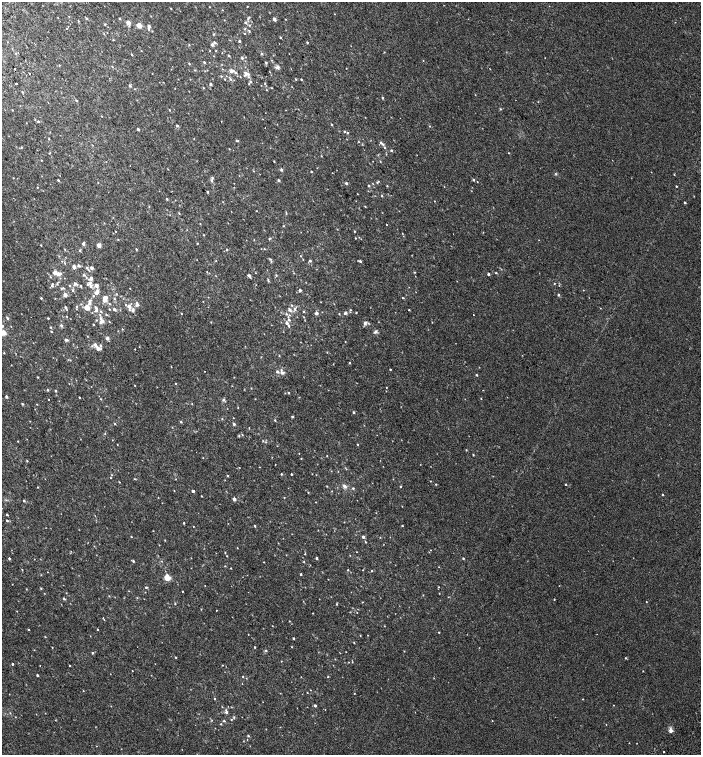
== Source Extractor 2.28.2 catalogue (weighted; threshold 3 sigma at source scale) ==
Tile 11 of 4 x 4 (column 3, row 3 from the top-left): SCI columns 3052-4448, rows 1604-3108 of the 6168 x 6210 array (HDU 1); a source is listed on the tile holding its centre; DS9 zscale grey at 2 x 2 block average (1 PNG px = mean of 2 x 2 image px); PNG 703 x 757 px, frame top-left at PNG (2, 2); no overlay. Shown black and unused: <1% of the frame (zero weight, under 2 of 3 exposures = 6% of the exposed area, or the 3 px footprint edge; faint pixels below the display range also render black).
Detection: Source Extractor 2.28.2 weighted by HDU 2 'WHT'; one run over the whole footprint, this tile lists its part. Background 0.00654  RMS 0.006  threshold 0.0268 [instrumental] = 3 sigma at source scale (4.5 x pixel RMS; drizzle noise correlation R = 1.50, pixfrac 1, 0.0396/0.0396 arcsec/px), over >= 5 px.
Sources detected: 449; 4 cosmic-ray / hot-pixel residue — not listed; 17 inside a brighter listed object's ellipse — not listed separately; the other 428 listed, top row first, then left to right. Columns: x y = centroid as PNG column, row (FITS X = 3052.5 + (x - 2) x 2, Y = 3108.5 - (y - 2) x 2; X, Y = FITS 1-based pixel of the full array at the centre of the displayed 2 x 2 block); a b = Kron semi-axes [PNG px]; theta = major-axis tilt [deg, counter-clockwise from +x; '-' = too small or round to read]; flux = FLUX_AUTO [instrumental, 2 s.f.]
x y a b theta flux
247 6 2 2 - 0.55
210 7 2 2 - 0.48
171 8 3 2 - 0.57
222 10 3 2 - 0.48
335 14 2 2 - 0.53
151 16 3 2 - 0.57
249 17 3 3 - 1.2
86 18 3 3 - 1.3
120 19 3 2 - 0.99
274 19 3 2 - 5.1
285 19 2 2 - 0.47
245 22 4 3 - 1.6
128 23 3 2 - 11
139 25 3 2 - 25
249 25 3 3 - 1
149 26 2 2 - 7.3
66 28 2 2 - 0.77
152 31 3 2 - 0.62
249 31 4 2 - 1
244 33 3 2 - 0.73
213 34 3 3 - 0.87
280 37 2 2 - 1
113 40 3 2 - 0.65
239 41 2 2 - 1.8
215 42 5 3 - 1.7
307 42 3 2 - 1.1
212 44 3 2 - 3.8
189 45 3 2 - 0.88
210 51 2 2 - 0.48
216 51 2 2 - 0.65
384 52 2 2 - 0.54
16 54 3 2 - 0.76
262 54 3 3 - 1.2
132 55 2 2 - 0.88
214 56 2 2 - 0.57
229 56 2 2 - 1.6
242 58 3 3 - 1.8
545 58 2 2 - 0.36
204 62 3 2 - 1.1
266 62 3 3 - 1
189 64 3 2 - 1
59 65 2 2 - 0.62
277 67 3 3 - 8.4
14 68 2 2 - 1.9
346 68 2 2 - 0.44
223 69 3 2 - 0.55
231 71 3 3 - 5.9
235 72 3 3 - 1.5
30 74 2 2 - 2
246 74 7 6 - 6.2
221 76 3 2 - 0.85
225 79 3 2 - 0.65
230 79 4 3 - 1.9
296 79 3 2 - 1.1
301 79 2 2 - 0.92
250 82 4 3 - 1.8
16 84 2 2 - 9.4
211 84 2 2 - 3.3
265 84 3 2 - 0.59
130 86 3 3 - 1.9
204 88 3 2 - 0.98
272 88 2 2 - 0.65
267 90 2 2 - 0.64
22 92 3 2 - 1
382 98 3 2 - 1.4
76 100 3 2 - 1.3
500 109 3 2 - 0.94
12 110 2 2 - 0.53
170 110 3 2 - 0.95
38 121 3 2 - 1.4
221 121 2 2 - 0.36
331 125 2 2 - 0.97
177 126 3 2 - 2.9
430 126 3 2 - 0.7
138 129 3 2 - 1.9
345 131 3 2 - 1.2
347 133 3 3 - 1
49 139 2 2 - 0.65
194 139 2 2 - 0.51
237 141 5 2 - 0.96
381 143 5 3 - 2.5
21 147 3 3 - 0.93
385 148 4 2 - 1
229 149 2 2 - 0.64
391 150 3 3 - 1.4
508 153 2 2 - 0.56
321 156 2 2 - 0.62
41 160 2 2 - 0.59
274 161 2 2 - 0.81
380 161 3 2 - 0.53
168 169 3 2 - 0.5
281 170 3 3 - 2.8
253 171 2 2 - 0.52
311 172 2 2 - 1.1
556 174 3 3 - 1.1
674 174 3 2 - 0.65
13 178 2 2 - 0.54
58 180 2 2 - 1.7
278 180 3 3 - 1.5
473 180 3 2 - 1.6
211 181 5 3 - 2.1
377 182 4 3 - 1.2
98 183 2 2 - 0.51
346 183 3 2 - 2.3
369 185 3 3 - 1.1
387 186 3 2 - 0.71
676 186 2 2 - 0.96
208 192 3 2 - 1.2
357 194 3 2 - 0.42
382 196 3 2 - 0.99
167 199 3 2 - 1.2
434 201 2 2 - 0.44
223 202 2 2 - 0.43
685 202 2 2 - 1.9
149 206 3 2 - 0.65
365 206 3 2 - 0.75
256 211 2 2 - 0.51
179 213 3 2 - 0.91
286 213 4 2 - 0.94
387 225 2 2 - 0.6
283 226 3 2 - 0.69
116 231 2 2 - 0.56
354 231 2 2 - 0.86
402 233 2 2 - 0.54
204 235 3 2 - 0.69
359 237 2 2 - 0.5
355 238 2 2 - 0.7
118 239 3 2 - 0.66
269 239 5 3 - 1.3
197 243 2 2 - 0.72
83 244 2 2 - 4.1
41 245 2 2 - 2.1
99 245 4 4 - 4
136 249 3 2 - 0.97
227 249 3 2 - 0.8
261 249 2 2 - 0.36
264 249 2 2 - 0.8
65 250 3 2 - 0.47
80 250 3 3 - 1.3
301 256 2 2 - 0.51
270 259 4 3 - 1.3
216 260 2 2 - 0.61
62 261 2 2 - 0.47
310 261 3 3 - 2
360 261 3 2 - 2.3
78 266 3 2 - 3.1
74 267 4 2 - 5.3
87 268 5 3 - 2
92 268 3 2 - 4.4
55 272 3 2 - 10
207 272 3 2 - 0.64
414 272 3 2 - 0.71
294 273 3 2 - 0.47
496 273 2 2 - 0.88
58 274 3 3 - 5.1
488 274 2 2 - 3
84 275 4 3 - 1.8
276 275 3 2 - 1.1
249 276 4 3 - 2.5
268 280 5 2 - 1.2
554 283 2 2 - 0.61
57 284 3 2 - 0.79
75 284 4 3 - 3.2
52 285 5 3 - 2.3
91 285 12 4 -80 6.8
69 286 3 2 - 0.9
81 286 3 3 - 1.1
97 286 4 3 - 4.9
62 288 4 3 - 1.3
130 288 2 2 - 0.45
72 290 4 3 - 1.3
300 290 2 2 - 4.1
583 290 2 2 - 0.46
96 293 4 3 - 3.7
116 294 3 2 - 0.58
65 295 2 2 - 11
558 295 3 2 - 1.8
41 298 2 2 - 1.4
104 298 5 3 - 6.3
403 298 2 2 - 0.82
114 299 3 2 - 1
89 302 7 4 81 4.4
110 304 3 3 - 0.88
137 305 6 5 - 3.2
292 305 3 3 - 1.1
129 306 7 5 -33 4.2
66 307 3 2 - 1.8
77 307 3 2 - 1
87 307 3 3 - 20
96 307 5 3 - 2.7
109 309 3 2 - 0.65
114 309 3 3 - 3
295 309 5 4 - 2.9
289 310 6 4 -57 3.1
351 310 3 2 - 0.82
409 310 2 2 - 0.75
101 311 3 3 - 1.1
303 312 2 2 - 1
356 312 2 2 - 0.81
316 313 2 2 - 5.7
345 313 2 2 - 8
181 314 2 2 - 0.87
287 314 4 3 - 1.6
339 314 2 2 - 0.69
106 315 3 3 - 1.1
473 315 2 2 - 1.4
66 316 3 2 - 0.53
304 317 3 2 - 0.71
7 318 5 3 - 1.7
48 318 2 2 - 1
97 320 3 2 - 0.74
289 320 4 3 - 1.7
102 321 4 3 - 4.5
109 321 3 2 - 0.62
432 322 2 2 - 0.52
287 323 3 2 - 4.1
365 323 5 4 - 3.5
93 324 2 2 - 0.82
61 325 3 3 - 3
2 326 6 3 -20 2.5
289 326 4 2 - 1.4
51 327 3 2 - 1.3
122 329 3 2 - 0.77
51 332 3 2 - 0.86
375 332 6 4 39 2.5
3 333 3 2 - 31
107 338 2 2 - 6.6
66 340 4 3 - 2.5
345 342 2 2 - 0.53
95 345 5 3 - 3.7
101 346 4 3 - 2.2
98 348 4 4 - 4.7
135 349 2 2 - 0.5
327 352 3 2 - 0.55
4 353 2 2 - 0.62
279 356 2 2 - 0.69
261 357 3 2 - 0.49
70 360 2 2 - 0.5
350 363 3 2 - 1.1
171 367 3 2 - 0.5
390 369 2 2 - 1
204 371 2 2 - 3.5
282 373 6 4 17 2.8
477 375 3 2 - 1.1
37 377 2 2 - 0.84
234 377 2 2 - 0.49
176 383 2 2 - 0.81
135 386 2 2 - 0.69
386 387 2 2 - 0.52
251 388 2 2 - 0.54
48 390 3 2 - 1.2
55 390 3 2 - 1
288 393 2 2 - 1.2
6 397 2 2 - 3.4
79 397 2 2 - 0.85
481 398 2 2 - 0.58
101 399 3 2 - 0.83
48 400 2 2 - 2.4
223 400 4 4 - 2.1
22 404 3 2 - 1.3
37 404 2 2 - 0.49
192 404 3 2 - 0.66
238 407 2 2 - 0.53
353 412 2 2 - 1.6
292 417 2 2 - 1.8
233 418 2 2 - 0.47
222 419 3 2 - 0.86
275 420 3 2 - 1.2
181 422 3 2 - 1.1
115 424 3 2 - 1.1
234 424 2 2 - 2.8
172 427 2 2 - 0.47
249 428 2 2 - 0.59
105 433 3 3 - 1
242 435 2 2 - 0.73
239 436 3 3 - 1.1
18 441 2 2 - 0.62
263 441 3 2 - 0.79
117 444 2 2 - 0.49
358 444 2 2 - 0.84
466 450 2 2 - 0.89
299 453 2 2 - 0.42
473 455 2 2 - 1.1
327 456 2 2 - 0.6
203 458 2 2 - 0.48
301 458 2 2 - 0.66
27 461 3 3 - 0.92
275 465 2 2 - 2.5
346 469 4 2 - 0.91
331 471 2 2 - 0.42
281 474 2 2 - 1.2
291 474 2 2 - 1.1
227 476 2 2 - 1.4
111 478 2 2 - 0.62
134 479 3 2 - 0.85
430 481 2 2 - 0.56
119 482 2 2 - 0.69
436 484 3 2 - 0.86
566 484 2 2 - 1.2
327 486 2 2 - 0.71
344 486 5 4 - 3.8
401 486 2 2 - 1.3
38 487 2 2 - 0.73
353 488 3 2 - 1.4
174 491 2 2 - 0.48
193 491 3 2 - 2.7
332 491 2 2 - 0.49
308 492 2 2 - 0.7
663 495 2 2 - 1.1
201 496 2 2 - 0.79
284 497 2 2 - 0.63
234 499 2 2 - 6.8
24 501 3 2 - 1.8
402 506 2 2 - 0.43
7 515 2 2 - 1.4
7 520 3 2 - 1.6
344 522 2 2 - 0.51
184 523 2 2 - 1.1
193 526 2 2 - 0.57
255 526 2 2 - 1.2
402 526 2 2 - 0.94
131 537 2 2 - 0.9
363 537 2 2 - 4.1
165 540 2 2 - 0.58
365 542 3 2 - 0.81
237 548 2 2 - 0.49
71 551 2 2 - 0.61
225 552 3 2 - 0.66
357 552 2 2 - 0.44
305 554 2 2 - 0.76
350 555 2 2 - 0.45
227 556 2 2 - 0.66
9 558 2 2 - 2.4
191 558 2 2 - 0.4
317 558 2 2 - 2.2
463 558 3 2 - 1.2
34 559 2 2 - 0.36
133 561 3 2 - 1.6
162 561 3 2 - 0.51
304 561 3 2 - 0.73
264 562 2 2 - 0.49
225 566 2 2 - 0.63
439 567 2 2 - 0.43
231 568 2 2 - 0.8
22 570 3 2 - 0.63
348 570 2 2 - 0.77
363 570 2 2 - 0.49
372 571 3 2 - 0.81
301 574 2 2 - 1.5
41 575 2 2 - 0.67
167 576 3 3 - 4.2
167 578 3 3 - 20
12 584 2 2 - 0.41
205 585 2 2 - 0.45
146 587 4 2 - 1.2
438 587 2 2 - 0.69
41 588 3 2 - 1.1
26 589 3 2 - 0.69
129 591 2 2 - 0.43
182 591 2 2 - 0.62
145 592 2 2 - 0.43
44 593 3 2 - 0.46
66 593 2 2 - 0.52
439 593 2 2 - 0.4
109 596 2 2 - 0.57
64 599 3 2 - 1.7
554 599 2 2 - 0.62
362 602 3 2 - 0.5
646 602 2 2 - 0.61
175 604 3 2 - 0.87
336 604 3 2 - 0.91
201 609 3 2 - 0.55
216 610 2 2 - 1.2
17 611 2 2 - 0.44
313 613 2 2 - 0.52
103 618 2 2 - 2.6
104 620 2 2 - 0.47
289 621 2 2 - 0.61
272 626 2 2 - 0.44
384 626 2 2 - 0.44
28 629 3 2 - 0.96
98 629 2 2 - 1.1
439 632 2 2 - 0.78
248 634 2 2 - 0.44
360 636 2 2 - 0.58
45 637 3 2 - 0.68
294 638 2 2 - 1.6
354 643 3 2 - 0.71
52 647 2 2 - 0.58
255 647 2 2 - 1.2
292 647 2 2 - 0.58
34 650 2 2 - 0.45
266 650 3 3 - 1.5
92 653 3 2 - 1.6
176 657 3 2 - 0.86
625 658 3 2 - 0.92
335 659 2 2 - 0.53
281 661 2 2 - 0.5
352 662 3 2 - 0.75
12 664 2 2 - 1.5
40 665 2 2 - 0.42
222 665 2 2 - 0.59
70 666 2 2 - 0.76
132 671 2 2 - 0.47
643 671 2 2 - 0.54
37 675 2 2 - 2.2
243 676 3 2 - 0.73
328 677 2 2 - 0.91
242 684 2 2 - 0.41
83 691 2 2 - 0.55
307 692 2 2 - 0.55
354 693 2 2 - 0.57
215 699 2 2 - 0.94
583 699 2 2 - 0.56
613 705 2 2 - 0.49
111 706 2 2 - 0.42
315 706 2 2 - 2.2
226 712 4 3 - 3.5
10 713 3 2 - 0.62
231 719 3 2 - 0.72
212 720 3 2 - 0.76
224 721 3 2 - 1.5
492 721 2 2 - 0.54
221 724 3 2 - 1
671 730 7 4 -84 4.1
248 736 3 3 - 1.2
247 739 2 2 - 0.42
664 752 2 2 - 0.96
Isophote crosses this tile's border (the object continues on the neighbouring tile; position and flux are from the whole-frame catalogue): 2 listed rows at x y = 2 326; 3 333
Diffuse or blended objects may show on this block-average render without a row.